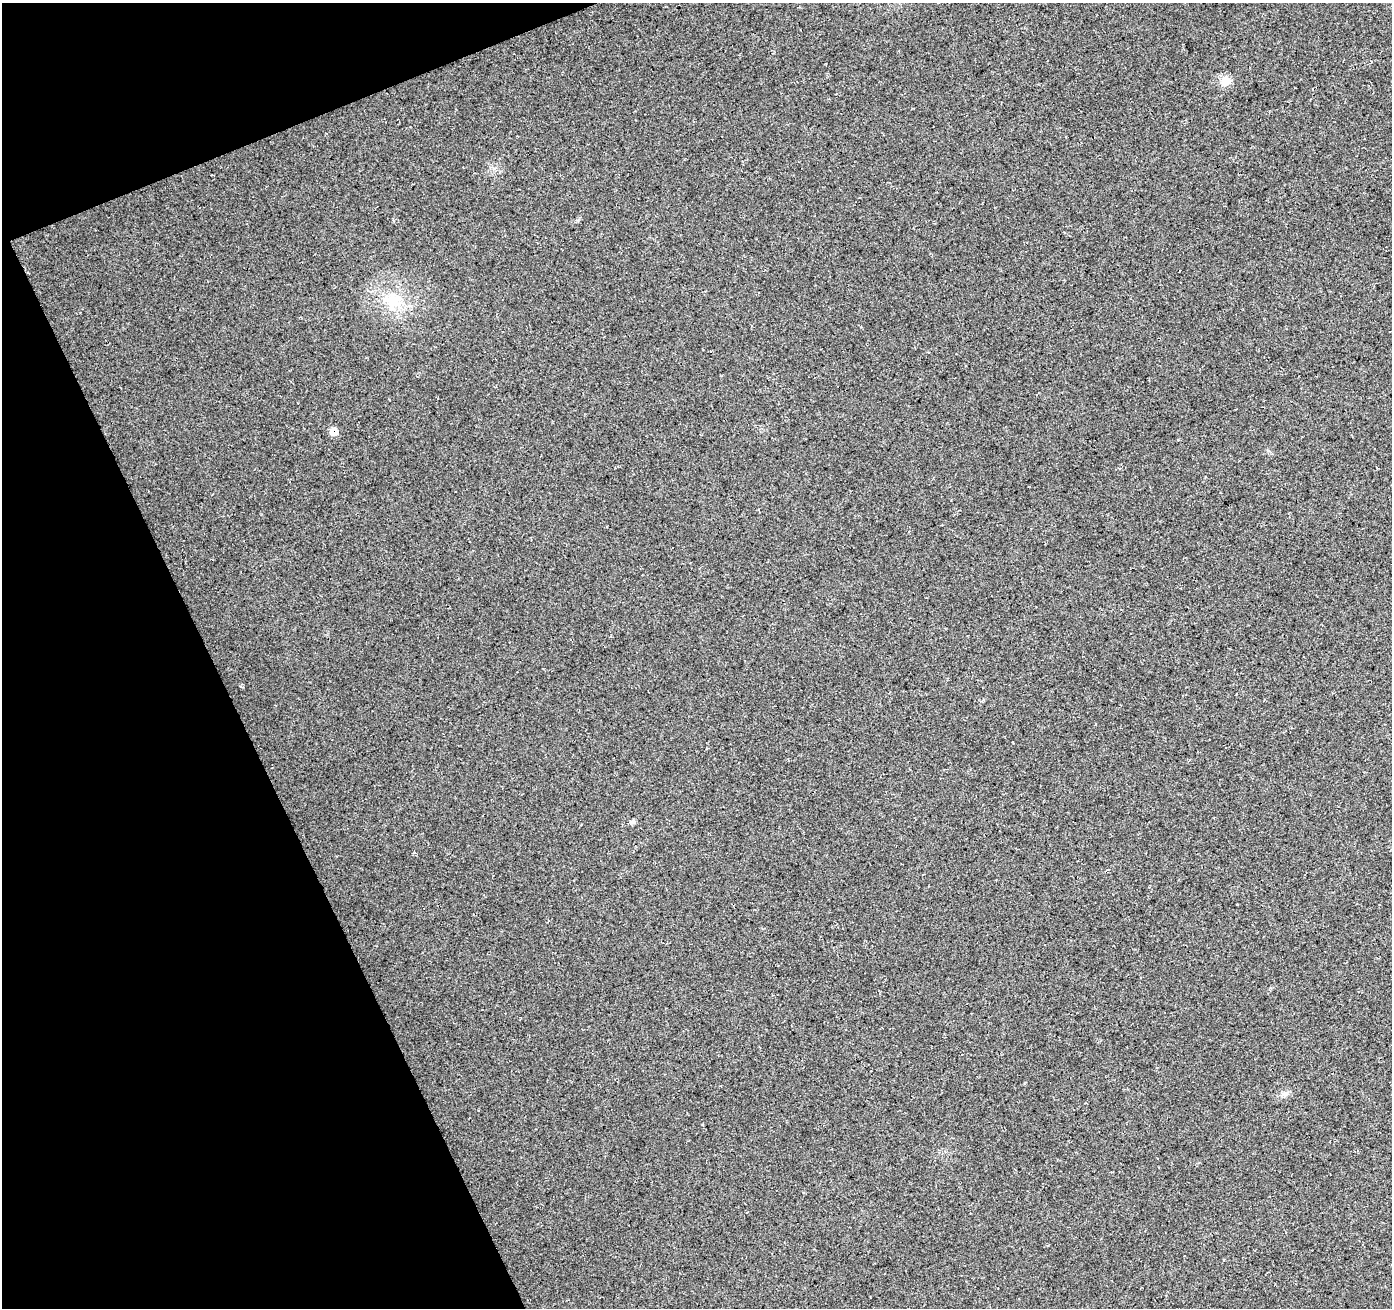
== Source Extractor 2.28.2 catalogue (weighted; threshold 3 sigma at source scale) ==
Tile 5 of 4 x 4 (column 1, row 2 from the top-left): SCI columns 59-1448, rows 2773-4078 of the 5669 x 5493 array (HDU 1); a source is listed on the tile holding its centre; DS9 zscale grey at full resolution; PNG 1394 x 1310 px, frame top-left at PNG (2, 3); no overlay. Shown black and unused: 20% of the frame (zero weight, under 3 of 4 exposures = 5% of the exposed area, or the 3 px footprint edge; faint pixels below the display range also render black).
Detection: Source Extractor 2.28.2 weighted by HDU 2 'WHT'; one run over the whole footprint, this tile lists its part. Background 0.0459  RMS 0.0082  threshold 0.037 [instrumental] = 3 sigma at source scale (4.5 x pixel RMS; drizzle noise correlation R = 1.50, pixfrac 1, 0.0396/0.0396 arcsec/px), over >= 5 px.
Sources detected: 5; all 5 listed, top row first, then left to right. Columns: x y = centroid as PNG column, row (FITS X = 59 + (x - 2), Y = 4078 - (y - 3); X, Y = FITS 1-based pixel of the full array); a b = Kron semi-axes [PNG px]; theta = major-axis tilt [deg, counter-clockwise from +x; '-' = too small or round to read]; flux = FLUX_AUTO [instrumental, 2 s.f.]
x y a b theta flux
1225 81 13 11 60 8
393 300 25 20 28 26
334 432 8 8 - 7.3
632 822 8 5 10 2.1
1284 1094 7 4 1 2.1
Overlapping masked pixels (flux is a lower limit): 1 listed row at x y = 334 432